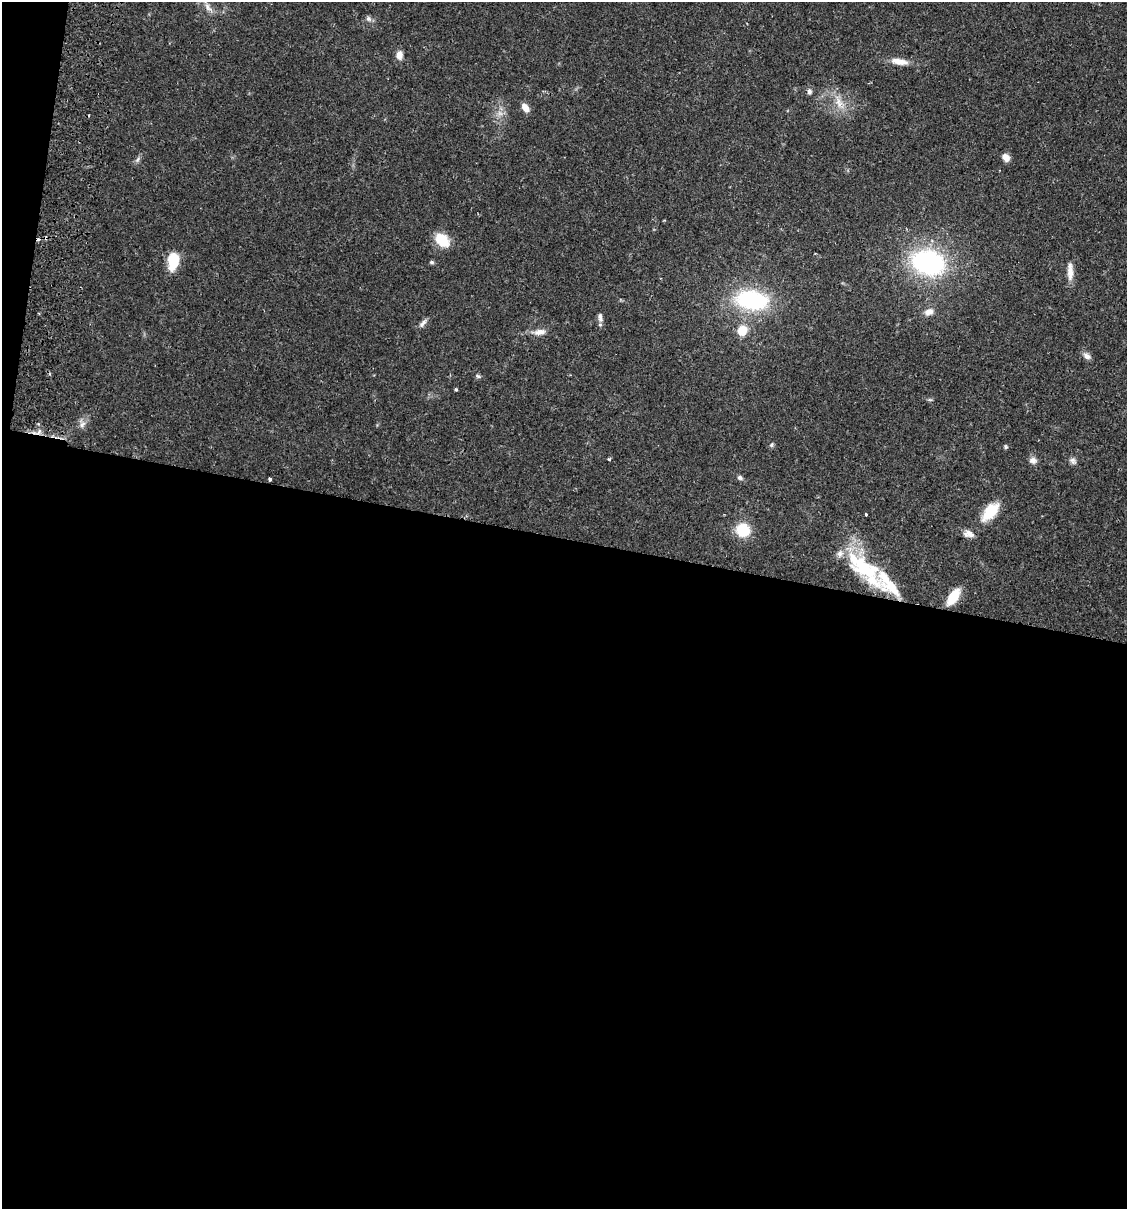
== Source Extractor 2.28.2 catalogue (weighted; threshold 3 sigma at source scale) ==
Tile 13 of 4 x 4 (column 1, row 4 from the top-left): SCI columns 174-1298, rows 17-1223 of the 4963 x 4856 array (HDU 1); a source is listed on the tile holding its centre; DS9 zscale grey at full resolution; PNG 1129 x 1211 px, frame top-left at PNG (2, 2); no overlay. Shown black and unused: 57% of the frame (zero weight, under 2 of 3 exposures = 3% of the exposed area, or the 3 px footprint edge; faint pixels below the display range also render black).
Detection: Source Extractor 2.28.2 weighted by HDU 2 'WHT'; one run over the whole footprint, this tile lists its part. Background 0.0646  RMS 0.005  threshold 0.0226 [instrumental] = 3 sigma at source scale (4.5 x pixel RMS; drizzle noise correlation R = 1.50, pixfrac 1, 0.05/0.05 arcsec/px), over >= 5 px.
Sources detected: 46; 1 too faint to see at this stretch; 1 cosmic-ray / hot-pixel residue — not listed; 6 inside a brighter listed object's ellipse — not listed separately; the other 38 listed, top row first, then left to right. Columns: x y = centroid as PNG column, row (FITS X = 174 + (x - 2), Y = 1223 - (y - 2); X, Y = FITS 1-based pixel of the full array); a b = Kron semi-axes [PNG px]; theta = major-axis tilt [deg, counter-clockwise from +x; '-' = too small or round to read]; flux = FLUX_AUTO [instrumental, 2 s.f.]
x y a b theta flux
208 7 15 8 -47 3.6
369 19 7 6 - 1.5
399 55 11 8 -90 3.1
899 61 22 8 -9 5.7
809 91 8 6 87 1.5
838 101 16 8 -73 5.3
525 108 10 6 -53 3.9
1006 157 9 7 -52 3.3
138 159 8 4 54 1.2
442 240 18 13 -43 11
173 261 18 11 82 13
431 262 6 5 - 0.8
928 263 28 21 -16 85
1070 271 24 7 -89 4.6
752 300 35 20 -7 52
929 312 12 9 19 3.4
600 318 13 6 -79 2.1
423 323 14 6 50 2
742 330 8 7 - 11
540 332 17 8 9 3.7
1087 356 11 7 -33 2.2
477 376 7 4 -20 0.91
456 390 3 3 - 1.2
82 424 10 7 38 2.3
39 432 8 4 54 1.4
772 445 7 5 57 0.86
1006 447 5 5 - 0.75
609 459 4 3 - 1.7
1033 460 10 8 -17 2.5
1073 461 10 7 -40 1.8
740 478 7 6 - 1.2
270 479 4 3 - 1.3
990 512 27 13 49 12
865 514 4 2 - 0.44
743 530 9 9 - 21
968 534 13 8 -13 3.4
865 569 39 24 -31 32
953 597 16 8 57 13
Overlapping masked pixels (flux is a lower limit): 1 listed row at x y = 39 432